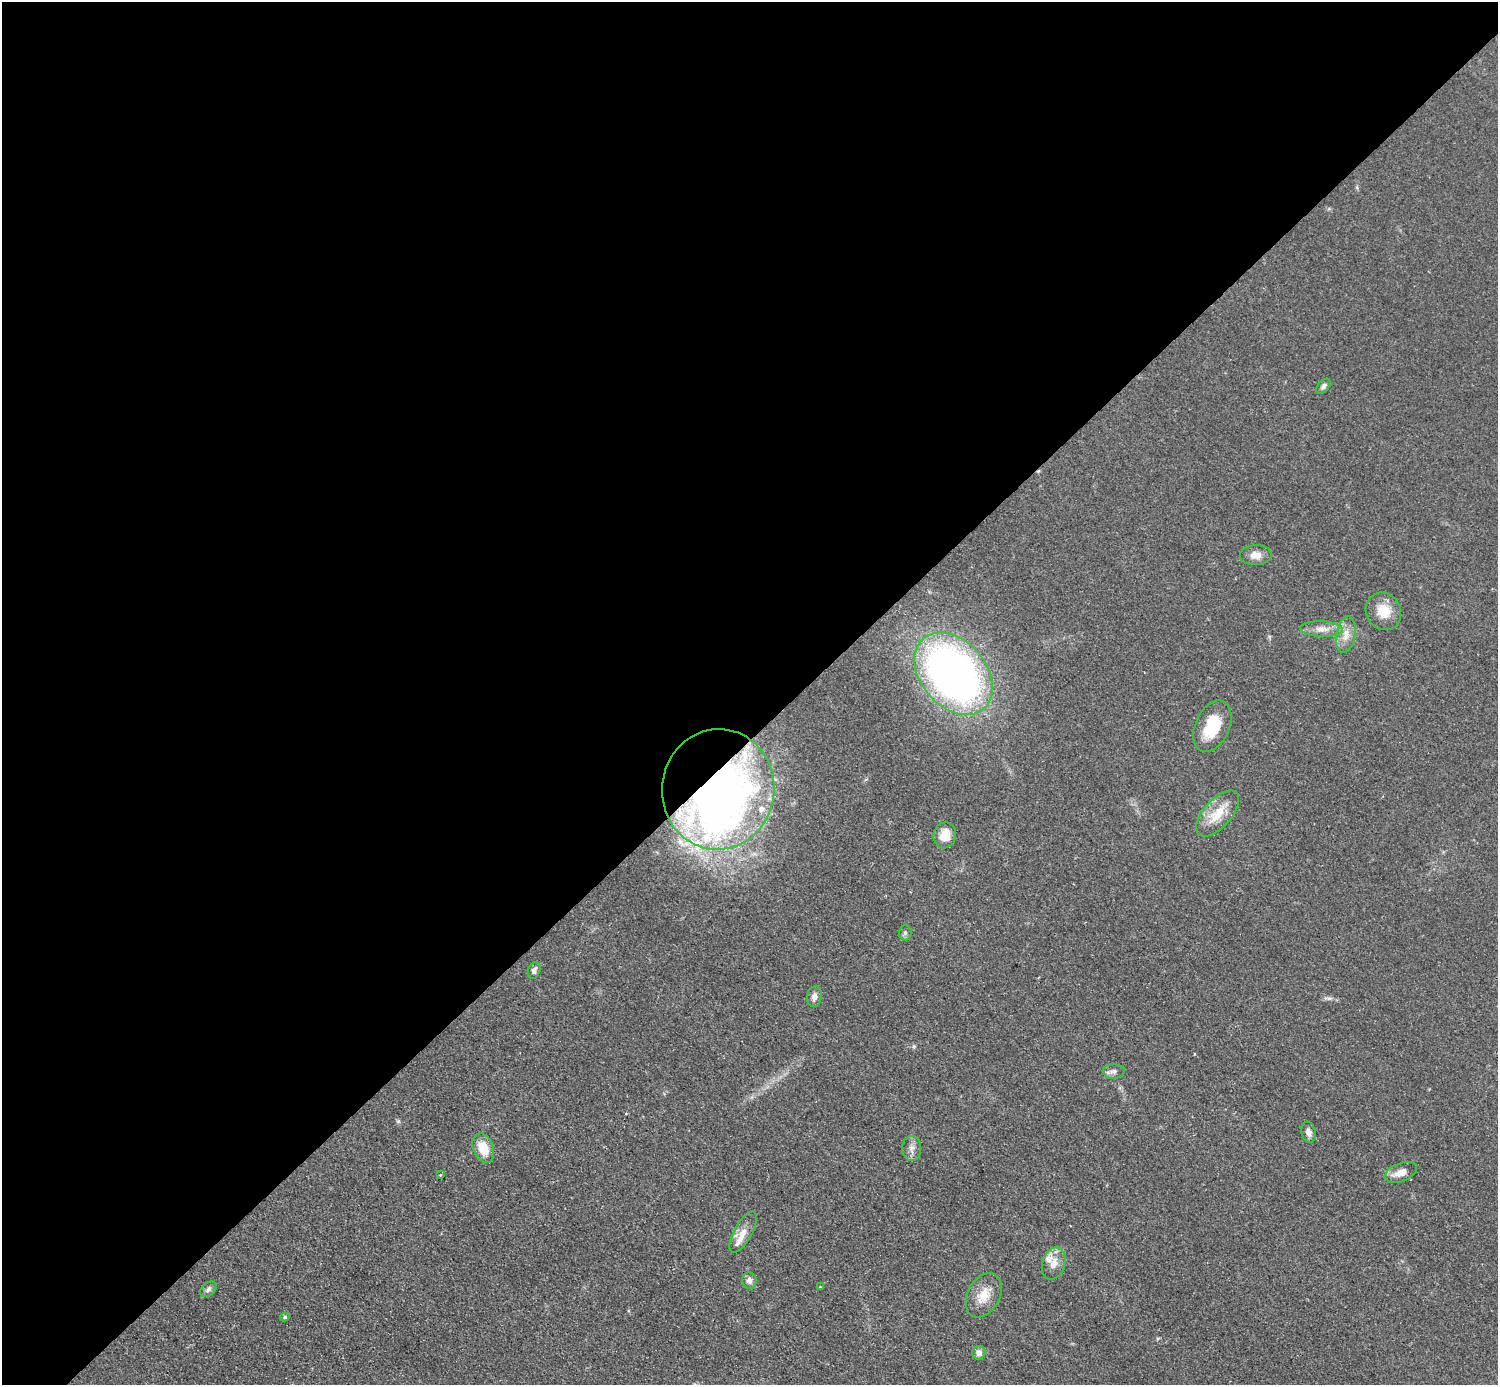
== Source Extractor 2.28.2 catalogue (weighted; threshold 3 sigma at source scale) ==
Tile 2 of 4 x 4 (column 2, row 1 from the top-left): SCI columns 1503-2998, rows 4455-5837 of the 5992 x 5992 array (HDU 1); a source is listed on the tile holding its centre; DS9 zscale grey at full resolution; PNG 1500 x 1387 px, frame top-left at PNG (2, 2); each listed source drawn as its Kron ellipse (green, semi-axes under 4 px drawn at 4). Shown black and unused: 53% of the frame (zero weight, under 2 of 3 exposures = <1% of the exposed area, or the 3 px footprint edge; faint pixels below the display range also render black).
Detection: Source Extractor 2.28.2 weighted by HDU 2 'WHT'; one run over the whole footprint, this tile lists its part. Background 0.0555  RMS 0.0074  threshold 0.0333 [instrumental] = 3 sigma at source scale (4.5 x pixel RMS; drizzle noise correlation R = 1.50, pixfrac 1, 0.05/0.05 arcsec/px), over >= 5 px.
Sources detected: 33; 1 inside a brighter object's white glare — neither listed nor drawn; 5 inside a brighter listed object's ellipse — not listed separately; the other 27 listed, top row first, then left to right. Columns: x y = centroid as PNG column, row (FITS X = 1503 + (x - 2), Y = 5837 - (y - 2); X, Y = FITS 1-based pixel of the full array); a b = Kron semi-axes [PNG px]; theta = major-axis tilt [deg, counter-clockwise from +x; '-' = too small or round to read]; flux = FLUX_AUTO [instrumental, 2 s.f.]
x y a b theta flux
1323 386 9 5 48 2.5
1256 555 16 10 2 6.5
1383 611 19 17 -58 14
1322 629 21 7 -2 7.6
1346 635 18 9 79 8.2
953 674 46 33 -50 420
1212 726 27 17 65 27
718 789 60 56 84 440
1218 814 28 14 48 17
945 835 13 11 77 10
905 933 7 6 - 1.7
534 971 8 6 69 2.6
814 997 10 7 80 3.8
1114 1071 11 7 2 3
1308 1132 10 7 -75 3.9
483 1148 15 10 -67 15
912 1149 12 9 -90 4.5
1401 1172 17 9 22 6.7
440 1175 3 3 - 1.1
743 1232 23 9 61 7.8
1054 1263 16 11 73 8.1
749 1281 8 7 - 3.7
820 1287 3 3 - 1.1
208 1289 9 6 41 2.3
984 1295 23 16 62 13
285 1317 4 4 - 1.5
979 1353 7 6 - 4
Overlapping masked pixels (flux is a lower limit): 1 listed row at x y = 718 789